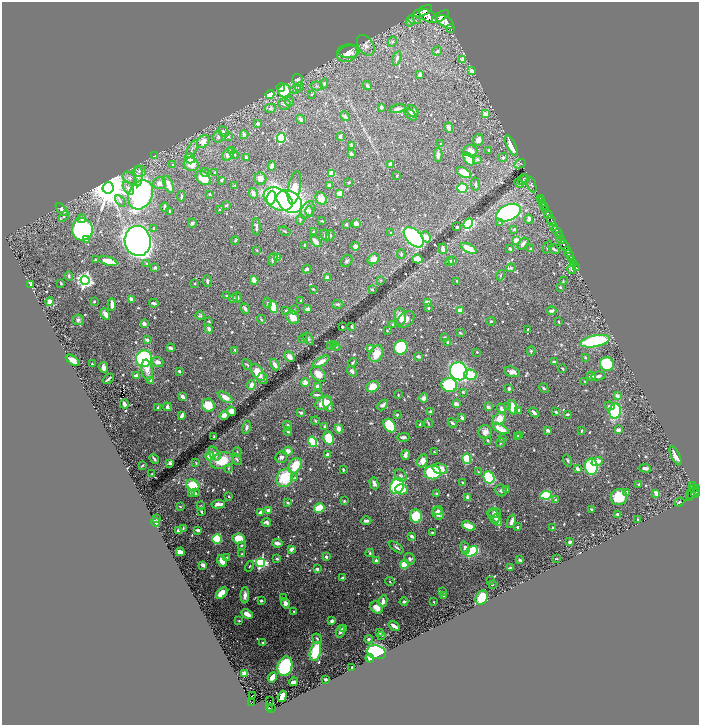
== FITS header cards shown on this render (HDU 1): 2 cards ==
NAXIS1  =                 1394
NAXIS2  =                 1445

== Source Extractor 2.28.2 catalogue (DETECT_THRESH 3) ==
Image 1394 x 1445 px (HDU 1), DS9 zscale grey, zoomed out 1/2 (1 PNG px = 2 x 2 image px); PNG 701 x 727 px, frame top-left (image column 2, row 1445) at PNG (2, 2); each listed source drawn as its Kron ellipse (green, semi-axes under 4 px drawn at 4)
Background 0.828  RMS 0.0097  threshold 0.0292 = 3 sigma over >= 5 px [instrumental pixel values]
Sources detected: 780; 21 cannot appear on this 1/2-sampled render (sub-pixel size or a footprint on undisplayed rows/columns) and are neither listed nor drawn; of the other 759, the 500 brightest by FLUX_AUTO listed and drawn (259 fainter detections omitted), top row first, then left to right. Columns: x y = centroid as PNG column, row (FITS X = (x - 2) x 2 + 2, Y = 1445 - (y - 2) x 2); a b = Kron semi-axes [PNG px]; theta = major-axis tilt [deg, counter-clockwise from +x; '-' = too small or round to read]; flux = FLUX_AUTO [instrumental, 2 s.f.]
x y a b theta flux
423 11 10 4 26 2000
428 16 9 5 -33 2800
440 17 10 4 31 4800
414 20 7 3 -16 3.4
410 22 5 4 - 5
445 22 9 5 -34 5100
451 28 2 1 - 90
392 42 5 3 - 2.5
366 45 11 7 -56 13
349 51 11 7 3 11
437 51 5 4 - 4
348 54 11 8 22 13
397 58 7 3 75 5.2
462 60 3 2 - 12
472 70 3 3 - 9.1
420 75 4 3 - 6.6
298 80 6 5 - 9.9
324 84 5 4 - 3.9
317 86 6 4 -9 4.2
367 86 5 3 - 3
281 87 4 3 - 46
299 87 4 4 - 3.7
295 89 5 4 - 3.7
284 91 6 6 - 50
270 94 5 4 - 37
312 94 3 2 - 3.2
289 101 5 4 - 4
284 104 6 6 - 6.3
381 107 3 2 - 3.4
271 108 5 4 - 3.9
398 109 8 3 10 7.9
413 111 6 5 - 9.6
411 114 7 3 -44 8.9
485 114 3 3 - 17
345 116 5 4 - 5.4
300 119 5 3 - 6.1
258 124 4 3 - 7
449 128 5 3 - 6.8
224 132 6 2 -44 2.9
244 135 4 3 - 8.8
340 136 4 3 - 6
218 137 6 5 - 4.5
228 137 3 3 - 2.8
281 138 5 4 - 130
478 140 6 5 - 9.7
203 141 7 5 43 20
441 144 2 2 - 3.3
351 145 4 3 - 4
511 146 11 4 -65 33
192 149 9 4 61 5.4
489 150 3 2 - 2.5
231 151 4 3 - 6.3
470 151 7 5 1 16
228 154 7 5 45 15
351 154 4 3 - 5.7
235 155 4 4 - 2.4
438 155 7 3 90 10
154 156 4 3 - 2
246 157 3 3 - 5
503 157 5 3 - 4.2
190 158 5 5 - 27
469 159 7 4 -57 36
478 159 4 3 - 4
191 164 7 6 - 24
391 164 4 3 - 11
520 164 6 3 24 2.6
173 165 4 2 - 2.6
272 166 4 3 - 8.4
139 171 7 6 - 7.7
205 172 4 3 - 2.6
215 172 3 2 - 1.9
332 173 3 3 - 39
464 173 8 4 -28 33
397 175 2 2 - 2.2
138 176 10 4 86 8.9
129 178 8 5 -40 7.8
203 178 8 6 -40 41
260 178 6 6 - 16
525 178 5 3 - 2
221 180 3 3 - 4.1
523 180 5 3 - 3
349 182 3 3 - 3.3
159 183 6 6 - 10
519 183 5 4 - 2.1
168 184 9 3 -68 19
476 184 6 3 -85 3.4
235 185 2 2 - 3.1
329 185 3 3 - 7.9
532 185 8 4 -69 2.8
108 188 6 5 - 7100
128 188 7 4 -57 7.5
294 188 17 6 80 37
462 188 5 4 - 110
253 193 5 3 - 9.9
340 193 4 3 - 22
210 194 3 2 - 2.9
141 195 15 11 63 600
181 196 5 2 - 2.9
271 198 7 4 80 53
321 198 7 5 -51 40
540 198 2 1 - 20
278 199 15 10 -29 310
120 201 6 3 -56 3.8
289 201 14 10 -36 560
541 201 2 1 - 21
543 204 3 1 - 46
226 205 4 3 - 2.6
544 206 2 1 - 34
165 207 4 3 - 6.2
219 209 2 2 - 4.1
545 209 3 2 - 62
62 210 8 4 -51 13
308 210 9 6 60 9.7
170 211 3 2 - 2.6
310 211 5 4 - 3.5
508 213 13 8 23 600
548 215 4 2 - 1400
64 216 6 3 55 3
82 219 4 4 - 6.9
529 219 4 3 - 5.2
300 220 5 3 - 3.3
322 221 4 2 - 1.9
551 221 5 2 - 1100
192 223 5 4 - 4.2
468 223 5 4 - 170
500 223 4 3 - 2.1
346 224 3 2 - 5
356 224 4 3 - 14
554 226 3 3 - 190
256 227 9 3 -87 5.4
457 227 3 2 - 3.7
154 228 3 3 - 2.3
82 229 11 10 - 300
514 229 2 2 - 6.7
284 231 6 3 -23 2.1
557 231 6 2 -39 910
314 232 3 3 - 3.5
391 232 3 3 - 2.2
325 235 6 3 -65 7
330 236 6 3 83 2
559 236 3 1 - 270
414 237 12 7 -46 270
426 237 5 4 - 16
561 239 4 3 - 740
86 240 2 2 - 11
235 240 4 3 - 2.6
516 240 3 3 - 27
138 241 15 13 -80 2400
315 241 6 3 -44 20
523 244 7 3 52 6.4
305 245 3 3 - 4.4
564 245 6 3 -68 2000
355 246 4 4 - 7.7
548 247 7 3 69 4
469 248 8 3 -29 32
443 249 5 3 - 8.9
510 249 4 3 - 5.1
530 249 4 3 - 5.2
554 249 6 3 -39 4.8
257 250 3 2 - 1.9
567 251 3 2 - 460
401 254 4 3 - 3.1
569 255 5 2 - 950
278 257 4 3 - 25
273 259 6 3 69 4.9
373 259 6 5 - 15
418 259 5 4 - 23
96 260 4 3 - 3.4
572 260 3 2 - 370
108 261 9 3 -17 27
347 261 6 5 - 4.3
450 261 5 4 - 4.1
453 261 4 3 - 3.5
146 263 3 3 - 1.9
574 263 2 1 - 120
155 267 3 3 - 3.3
576 267 2 2 - 61
511 268 5 3 - 3
572 268 6 3 78 4.9
307 269 5 4 - 6.1
501 275 5 3 - 2
69 276 4 3 - 4
327 278 3 3 - 13
85 280 4 4 - 680
254 280 4 3 - 16
380 280 4 3 - 1.8
207 281 6 3 -83 5.2
457 281 2 2 - 2.5
563 281 3 2 - 2.6
61 283 3 2 - 2.1
195 283 2 2 - 2
31 284 3 3 - 9.8
560 287 3 2 - 2.5
313 289 3 2 - 2
372 290 2 2 - 3.8
227 296 3 2 - 2
237 297 5 3 - 5.2
131 299 3 3 - 13
233 299 4 3 - 3
301 300 4 3 - 2.4
94 301 3 2 - 2
50 302 4 4 - 12
427 302 4 3 - 9
154 303 4 2 - 6
267 303 5 3 - 2.4
112 304 6 2 -87 11
338 304 6 3 -2 4
273 307 6 4 -73 66
428 308 3 2 - 3.6
245 309 5 3 - 5.3
308 309 3 3 - 11
286 310 3 2 - 2.3
294 310 4 3 - 1.8
460 311 3 3 - 21
552 311 5 3 - 6.2
105 314 6 3 -61 8.5
200 316 4 3 - 2.8
293 317 7 6 - 26
400 317 9 6 -82 22
261 319 4 3 - 2
78 320 6 5 - 5
406 320 10 7 40 13
209 321 4 3 - 2.1
491 321 4 3 - 2.9
558 322 2 2 - 3
144 323 3 3 - 13
393 324 3 2 - 2.4
342 327 2 2 - 4.7
352 327 4 2 - 3.1
209 329 4 3 - 7.5
528 329 3 2 - 2
387 331 3 2 - 2
460 333 3 2 - 2.1
445 337 3 3 - 1.9
303 339 5 3 - 2.2
308 339 7 4 -57 4.2
147 340 4 3 - 7
595 341 15 5 11 190
448 343 4 3 - 7.1
334 345 3 3 - 1.9
330 346 4 3 - 2.6
336 346 4 4 - 2.6
401 347 7 6 - 160
171 348 4 2 - 5.7
370 348 4 3 - 8.2
235 350 3 2 - 3.5
531 351 4 4 - 2.6
477 352 2 2 - 2.7
376 354 9 6 63 29
418 356 3 2 - 7.4
289 357 6 4 -46 11
585 357 3 2 - 2
144 359 8 8 - 230
73 360 8 4 -35 21
158 362 6 5 - 11
321 362 9 3 31 19
353 362 4 2 - 2.4
554 362 4 3 - 7.8
92 364 3 2 - 1.9
247 364 6 3 -53 2.4
607 364 7 6 - 89
275 365 6 3 -63 12
104 367 5 3 - 9.6
563 369 3 2 - 3.3
147 370 10 5 -81 20
179 371 3 2 - 5.2
352 371 6 4 -51 5.2
459 371 9 8 - 460
512 372 8 5 -14 11
258 373 9 5 -57 37
318 374 9 6 -48 24
471 375 6 5 - 78
136 376 3 2 - 21
591 376 5 4 - 7.8
598 376 7 4 9 5.7
263 378 5 5 - 4.7
108 379 6 2 39 6.6
151 380 4 4 - 8.1
585 381 3 3 - 1.9
305 383 4 4 - 15
251 385 5 3 - 15
449 385 8 7 - 140
318 386 4 3 - 14
373 387 6 5 - 35
509 388 2 2 - 9.3
544 388 5 3 - 3.8
463 392 4 3 - 2.3
317 395 6 2 -3 4.4
398 395 2 2 - 1.9
617 396 4 3 - 7.8
183 397 4 2 - 10
225 397 8 4 -34 21
424 398 4 4 - 9.1
324 403 9 5 32 40
124 404 4 3 - 10
328 404 8 4 -72 16
456 404 3 3 - 13
208 405 7 6 - 47
383 405 6 3 43 7.5
609 406 5 3 - 4.9
167 407 4 3 - 12
488 407 4 3 - 5.1
508 407 3 3 - 2.1
513 407 7 4 -72 37
158 408 4 2 - 4.1
501 408 5 3 - 7.7
518 410 4 3 - 8.6
231 411 5 4 - 15
615 411 8 5 79 140
431 412 2 2 - 14
556 412 3 2 - 2.5
301 413 4 3 - 4.9
534 413 5 3 - 9
567 414 3 2 - 3.7
397 415 3 2 - 4
182 416 4 2 - 7.9
224 416 4 4 - 12
462 418 4 2 - 6.5
499 419 7 5 39 26
315 420 4 3 - 2
428 423 4 2 - 2
452 423 5 3 - 3.9
420 424 2 2 - 5.3
288 426 5 3 - 6.2
325 426 3 2 - 3.3
390 426 7 5 -51 97
246 427 7 3 78 6.2
339 429 4 3 - 17
501 429 8 3 -26 37
548 430 4 3 - 4.6
618 430 4 2 - 9.8
582 431 3 2 - 2.6
288 432 4 3 - 3.4
485 432 7 6 - 11
517 436 4 3 - 7.8
520 436 3 2 - 4.3
214 437 3 2 - 2.6
403 437 6 3 1 5.1
329 438 7 5 -76 65
503 439 3 3 - 4.3
488 440 3 2 - 2.2
313 442 5 4 - 110
500 442 5 3 - 2.9
288 451 5 4 - 15
237 452 5 2 - 2.4
434 452 2 2 - 1.9
214 453 8 5 -52 11
327 455 3 3 - 8.5
405 455 5 3 - 13
210 456 4 4 - 36
675 456 10 3 -64 13
281 457 6 5 - 6.6
154 459 5 3 - 4.2
237 459 6 3 -55 3.7
467 459 5 4 - 67
568 460 6 3 -73 3.1
222 461 12 7 17 59
422 461 7 5 67 17
597 461 6 3 20 20
170 463 3 2 - 20
196 463 4 3 - 2
142 465 3 2 - 1.9
295 466 8 6 56 60
591 467 8 6 -83 150
229 468 4 3 - 2.1
645 468 6 3 -6 9.1
440 469 8 5 -13 25
577 469 3 3 - 11
343 470 3 2 - 2.3
432 472 8 7 - 180
478 472 4 3 - 1.9
152 474 4 3 - 1.8
401 476 7 5 -45 5.5
489 477 6 5 - 160
285 478 9 7 62 79
295 478 4 4 - 2.9
374 483 6 3 -74 9.5
462 483 3 2 - 3
639 484 3 2 - 7.8
193 485 7 5 -35 73
397 486 8 6 65 150
692 486 4 2 - 200
401 489 6 5 - 26
507 489 3 3 - 2.8
693 489 4 1 - 180
501 490 6 5 - 5.7
627 492 3 3 - 6.8
191 493 4 3 - 3.3
195 493 4 3 - 4.2
437 493 3 2 - 3.1
656 493 3 3 - 9.8
693 493 10 2 50 280
690 494 5 1 - 150
695 494 4 2 - 470
546 495 6 4 7 160
229 496 3 2 - 2.1
619 497 8 8 - 53
468 498 3 3 - 13
556 500 3 3 - 4.2
344 501 4 3 - 2.4
679 502 5 3 - 2.2
287 503 3 2 - 4.7
218 504 7 3 6 14
201 506 3 2 - 1.9
180 507 3 2 - 2.5
319 508 5 4 - 62
591 509 4 2 - 2.3
438 510 5 3 - 5
268 511 3 3 - 17
201 512 3 2 - 4.3
260 513 4 2 - 9.3
494 513 7 5 1 4.9
438 514 7 5 -47 9.4
618 514 3 2 - 5.4
416 516 6 6 - 73
494 516 7 5 -71 7.9
157 519 2 2 - 2.3
638 519 2 2 - 3.7
497 520 6 3 -65 14
366 521 5 3 - 6.7
511 521 7 3 69 9.3
156 522 5 3 - 4.3
266 522 5 3 - 6
468 526 7 3 -18 36
517 527 2 2 - 4.2
183 528 4 3 - 2
553 528 3 3 - 3.2
198 530 3 2 - 7.3
179 531 4 3 - 8.7
432 532 3 3 - 2
412 536 3 3 - 6.6
239 538 6 5 - 45
217 539 5 5 - 85
570 542 3 2 - 8.3
277 543 5 3 - 11
242 545 4 3 - 2
397 547 8 2 -35 3.9
465 548 6 4 -72 6.5
291 549 4 2 - 12
471 551 7 4 31 140
180 552 4 3 - 13
370 553 4 3 - 3.2
242 554 2 2 - 1.8
227 557 3 3 - 2.4
326 557 3 2 - 6.2
277 559 3 3 - 3.6
410 559 6 5 - 6.1
556 559 3 2 - 1.8
520 560 4 2 - 5.4
222 561 6 4 -61 20
376 561 3 3 - 9.2
261 563 4 4 - 300
203 565 4 3 - 11
404 565 4 4 - 53
250 566 5 3 - 2.1
510 567 3 2 - 2.9
317 569 2 2 - 13
343 578 3 2 - 5.8
490 581 2 2 - 1.9
390 582 4 3 - 2.6
492 584 2 2 - 3.3
442 592 4 3 - 2.2
222 593 7 4 47 26
245 595 8 4 88 11
444 596 4 3 - 2
283 598 4 3 - 3.1
482 598 7 5 63 56
261 601 3 3 - 4.1
383 601 6 3 81 12
404 602 4 3 - 4.6
434 602 3 2 - 2
285 603 5 4 - 11
377 607 7 5 -41 20
294 612 3 2 - 2.3
247 614 6 4 -29 15
239 621 3 2 - 2
332 621 4 3 - 6.2
394 626 6 2 -35 19
343 629 4 2 - 3
340 631 6 3 75 6.3
379 633 3 3 - 2.6
382 635 2 2 - 2.1
317 638 5 3 - 3.7
369 639 4 3 - 5
263 643 3 3 - 5.7
315 651 10 5 75 110
377 652 9 6 -18 380
370 658 4 4 - 13
285 666 10 7 73 240
352 667 2 2 - 2
244 673 3 3 - 45
272 677 5 3 - 21
325 679 3 2 - 3.4
293 682 4 3 - 13
253 695 3 1 - 4.5
282 696 6 4 72 36
270 701 3 1 - 4.8
252 703 4 3 - 55
269 708 4 3 - 83
272 709 2 1 - 15
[259 fainter detections neither listed nor drawn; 21 sub-pixel or undisplayed-footprint detections neither listed nor drawn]